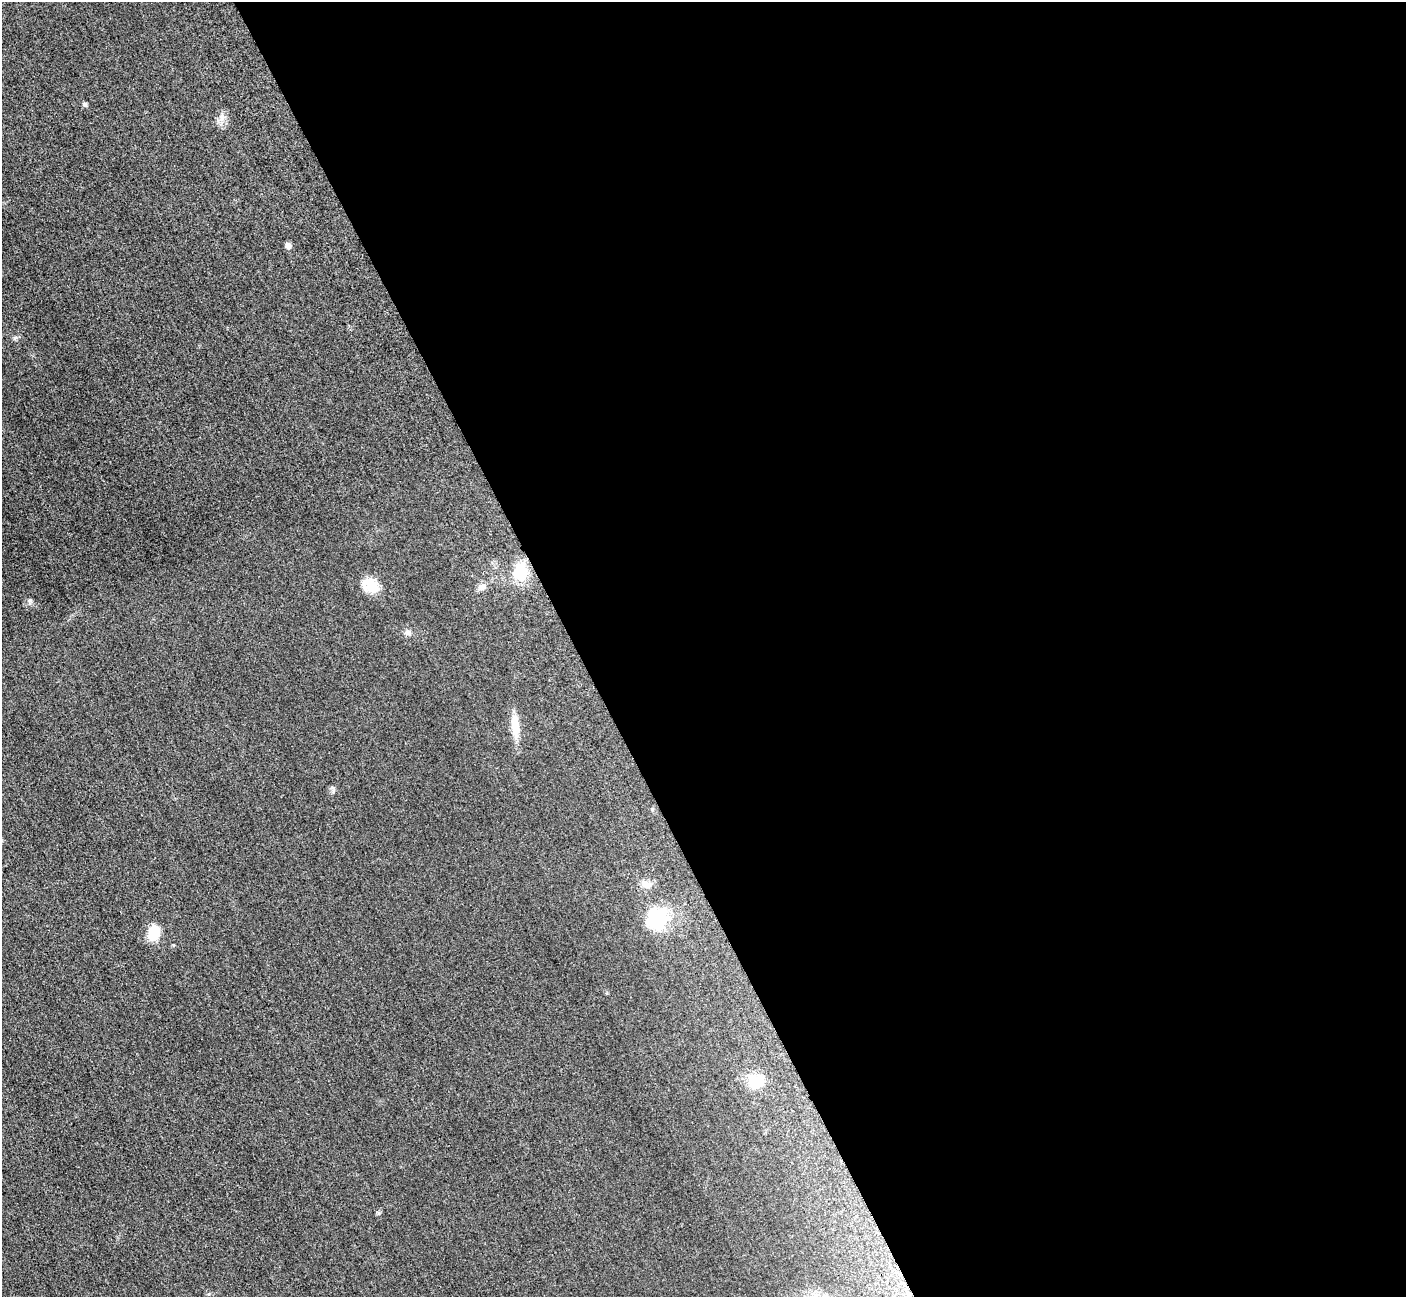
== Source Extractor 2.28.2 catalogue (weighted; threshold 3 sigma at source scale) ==
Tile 8 of 4 x 4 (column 4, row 2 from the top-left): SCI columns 4280-5683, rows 2784-4078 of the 5705 x 5671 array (HDU 1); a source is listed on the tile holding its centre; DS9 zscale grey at full resolution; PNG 1408 x 1299 px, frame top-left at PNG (2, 2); no overlay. Shown black and unused: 59% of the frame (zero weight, under 3 of 5 exposures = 4% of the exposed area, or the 3 px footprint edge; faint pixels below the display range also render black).
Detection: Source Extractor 2.28.2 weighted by HDU 2 'WHT'; one run over the whole footprint, this tile lists its part. Background 0.0196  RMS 0.0051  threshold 0.0227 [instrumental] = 3 sigma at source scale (4.5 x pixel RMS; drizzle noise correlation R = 1.50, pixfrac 1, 0.05/0.05 arcsec/px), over >= 5 px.
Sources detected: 16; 1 inside a brighter object's white glare — not listed; the other 15 listed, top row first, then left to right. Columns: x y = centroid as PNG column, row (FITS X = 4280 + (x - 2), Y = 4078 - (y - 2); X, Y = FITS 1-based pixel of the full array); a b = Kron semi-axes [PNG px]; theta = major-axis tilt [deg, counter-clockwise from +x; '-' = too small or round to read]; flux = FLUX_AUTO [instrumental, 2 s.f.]
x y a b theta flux
85 104 6 6 - 0.91
222 118 7 7 - 2
288 246 7 5 -69 2.5
15 338 7 5 45 0.97
520 572 22 18 -87 14
371 586 20 14 -35 10
482 587 10 8 28 2.7
30 600 6 5 - 0.96
408 632 9 8 - 1.6
515 726 29 10 -86 8.4
333 791 11 3 80 0.93
646 884 14 9 -19 3.7
656 918 26 24 -85 23
152 936 7 6 - 15
756 1082 20 18 -28 9.7
Unlisted compact peaks at least as high as the median listed source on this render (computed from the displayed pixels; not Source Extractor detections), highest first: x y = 379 1213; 173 945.